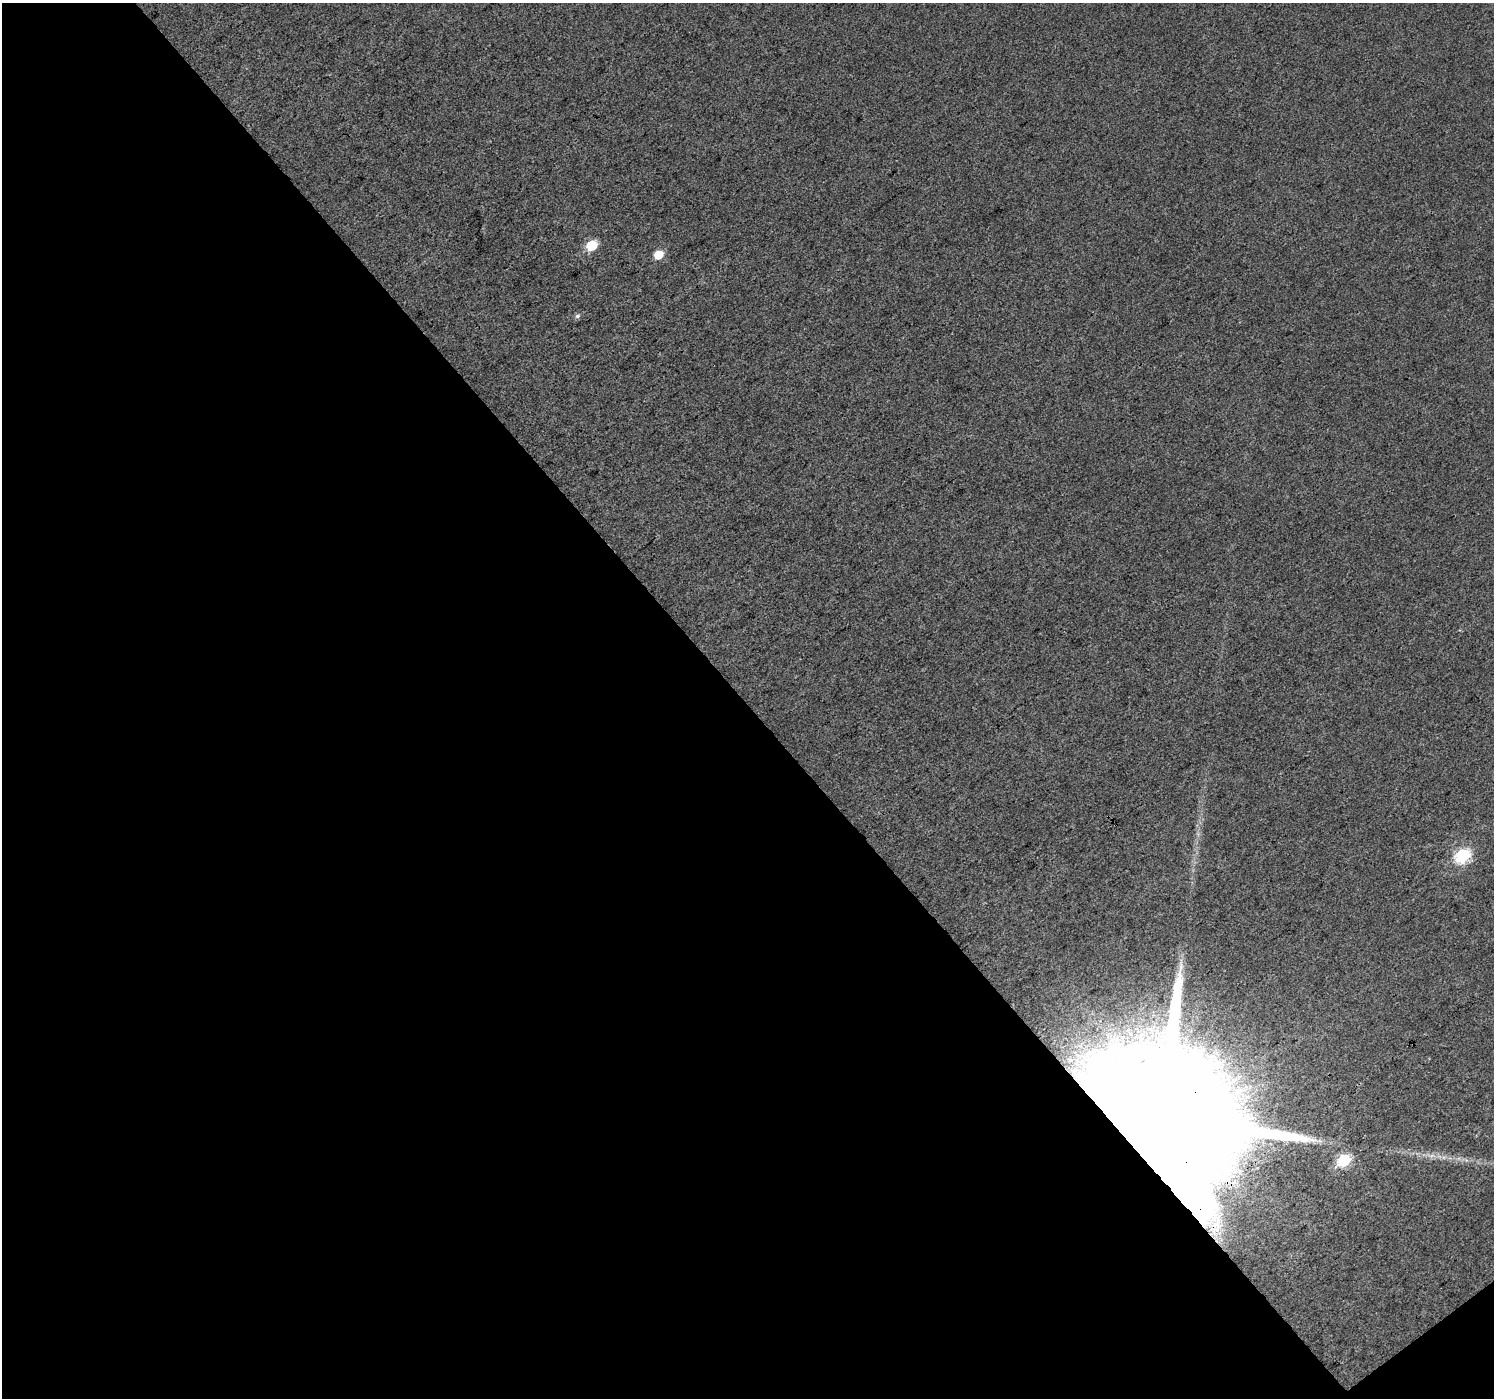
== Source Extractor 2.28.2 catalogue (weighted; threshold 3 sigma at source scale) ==
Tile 3 of 2 x 2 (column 1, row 2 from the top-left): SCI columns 3-1494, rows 96-1491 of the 2987 x 2966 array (HDU 1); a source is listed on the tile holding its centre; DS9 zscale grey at full resolution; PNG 1496 x 1400 px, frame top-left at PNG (2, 3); no overlay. Shown black and unused: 50% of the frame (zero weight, under 3 of 4 exposures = <1% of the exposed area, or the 3 px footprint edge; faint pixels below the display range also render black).
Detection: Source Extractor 2.28.2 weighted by HDU 2 'WHT'; one run over the whole footprint, this tile lists its part. Background 0.0223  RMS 0.011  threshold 0.051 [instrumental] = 3 sigma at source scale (4.5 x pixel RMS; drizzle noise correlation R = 1.50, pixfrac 1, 0.0396/0.0396 arcsec/px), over >= 5 px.
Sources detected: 8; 1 inside a brighter object's white glare — not listed; the other 7 listed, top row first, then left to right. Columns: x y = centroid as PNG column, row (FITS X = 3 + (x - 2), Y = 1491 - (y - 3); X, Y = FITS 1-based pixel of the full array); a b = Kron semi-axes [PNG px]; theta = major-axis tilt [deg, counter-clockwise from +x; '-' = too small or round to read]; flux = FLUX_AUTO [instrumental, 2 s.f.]
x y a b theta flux
592 245 7 6 - 53
658 255 6 6 - 24
577 316 7 6 - 2.9
1463 855 8 7 - 150
1162 1118 59 25 37 140000
1432 1155 7 4 19 3.5
1344 1160 7 6 - 110
Overlapping masked pixels (flux is a lower limit): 1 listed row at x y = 1162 1118